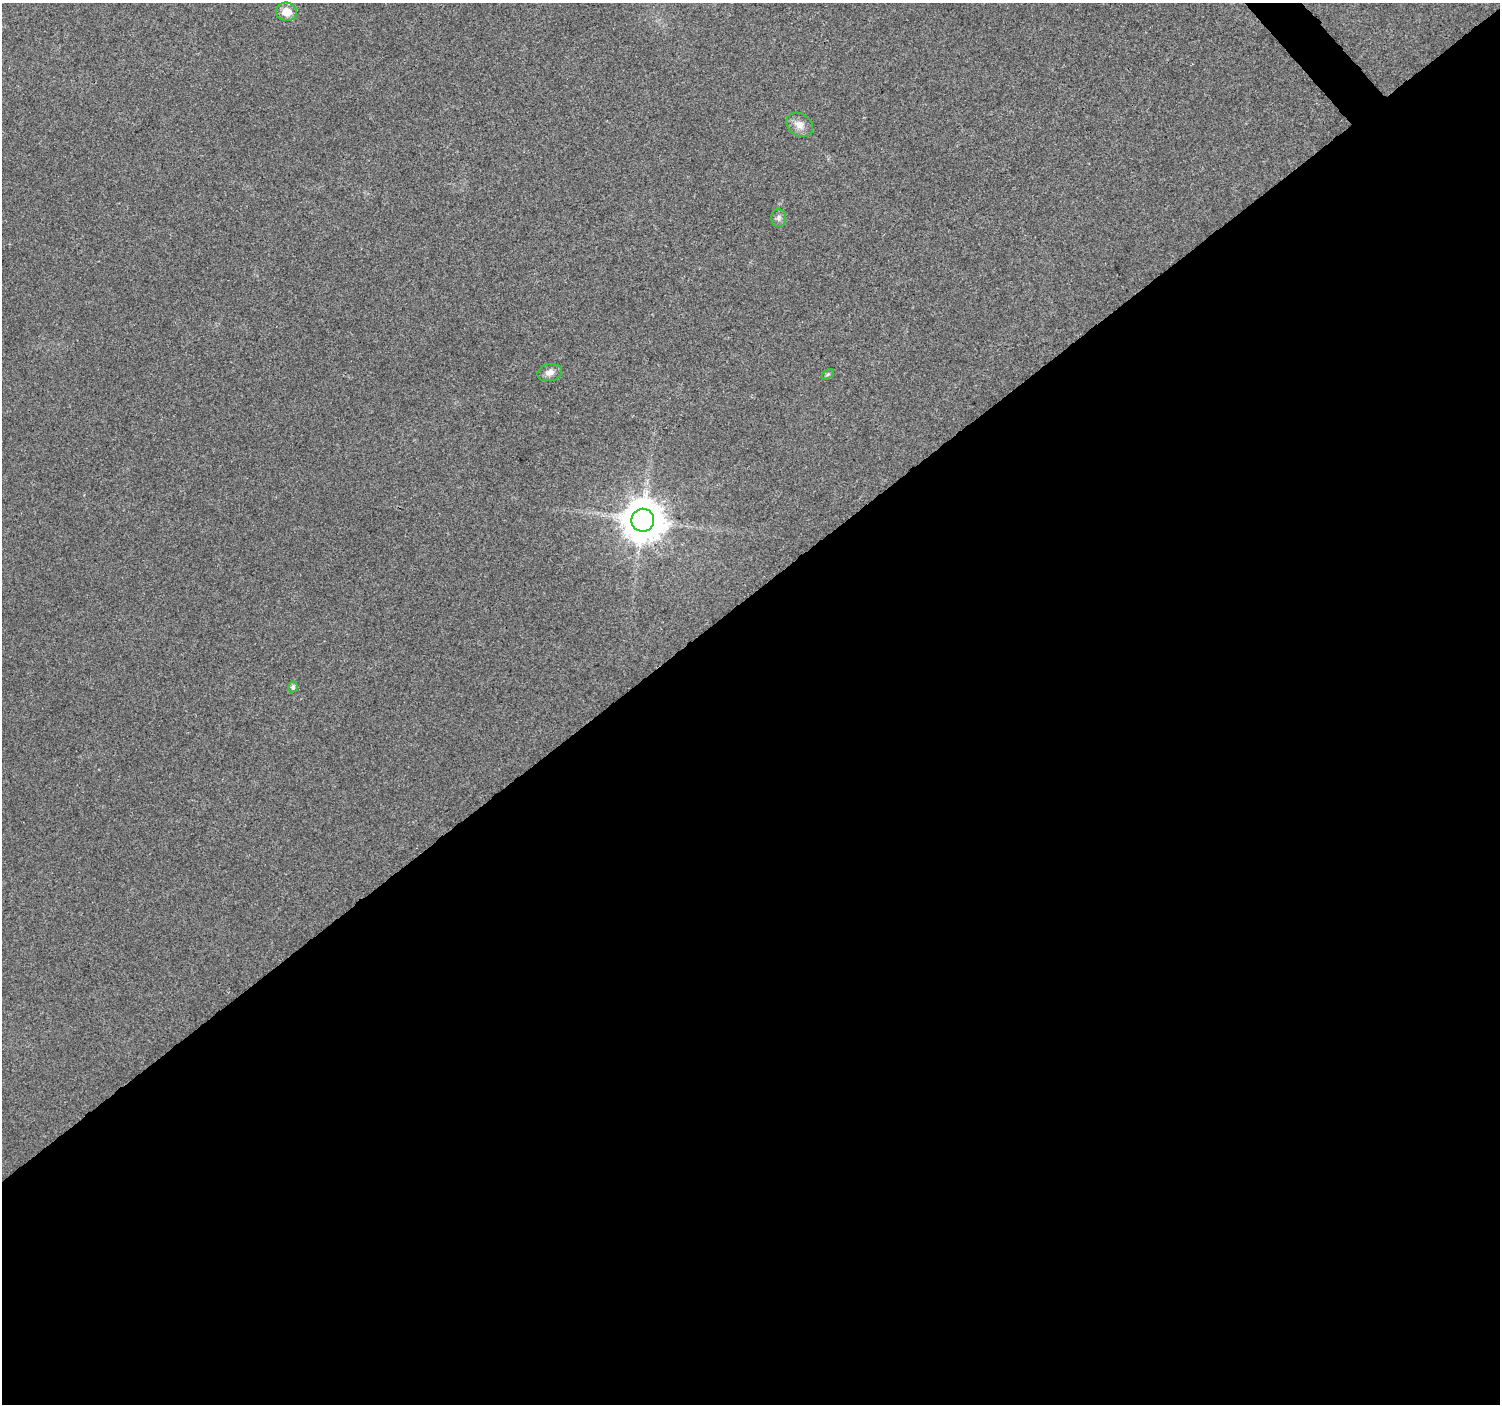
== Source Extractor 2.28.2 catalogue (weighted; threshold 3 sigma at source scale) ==
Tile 15 of 4 x 4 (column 3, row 4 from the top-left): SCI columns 3007-4504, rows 147-1548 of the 6010 x 5964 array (HDU 1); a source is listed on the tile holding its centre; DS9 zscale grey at full resolution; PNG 1502 x 1406 px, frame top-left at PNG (2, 3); each listed source drawn as its Kron ellipse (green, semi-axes under 4 px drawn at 4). Shown black and unused: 58% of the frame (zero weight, under 3 of 4 exposures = <1% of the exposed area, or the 3 px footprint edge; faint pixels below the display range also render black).
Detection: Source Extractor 2.28.2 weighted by HDU 2 'WHT'; one run over the whole footprint, this tile lists its part. Background 0.037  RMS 0.004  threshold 0.0179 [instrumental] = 3 sigma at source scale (4.5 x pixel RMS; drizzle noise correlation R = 1.50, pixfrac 1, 0.0396/0.0396 arcsec/px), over >= 5 px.
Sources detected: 7; all 7 listed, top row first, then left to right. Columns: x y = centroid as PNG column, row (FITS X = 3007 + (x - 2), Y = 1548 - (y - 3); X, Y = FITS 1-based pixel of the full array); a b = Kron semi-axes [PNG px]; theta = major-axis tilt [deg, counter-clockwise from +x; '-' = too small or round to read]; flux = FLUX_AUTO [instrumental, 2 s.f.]
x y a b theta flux
287 12 10 9 - 4.6
800 125 14 11 -35 3.4
778 218 9 7 90 1.4
550 373 12 8 12 2.3
828 374 7 4 31 0.67
643 520 11 11 - 1300
293 687 5 5 - 1.1